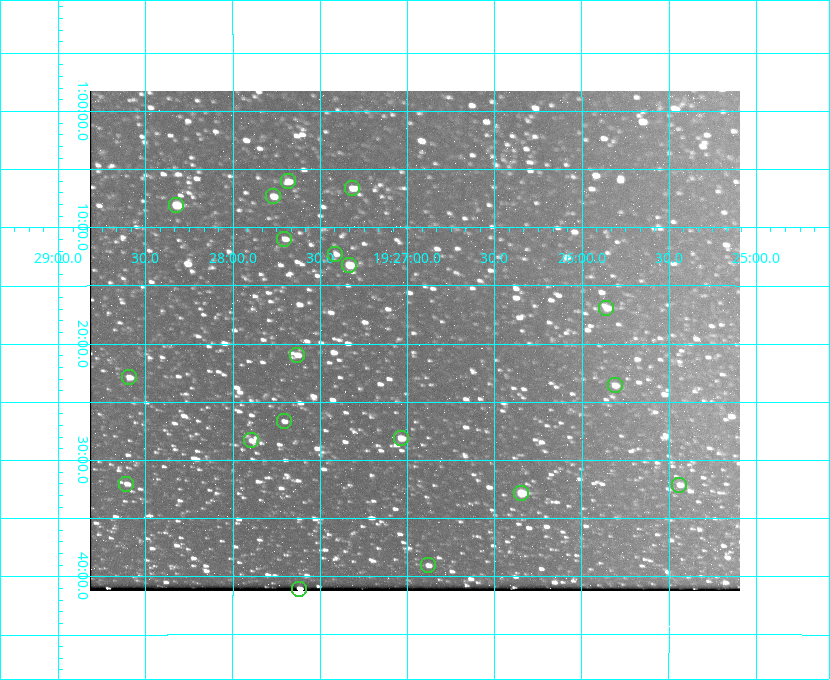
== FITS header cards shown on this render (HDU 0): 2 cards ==
NAXIS1  =                  650 / Width of table row in bytes
NAXIS2  =                  500 / Number of rows in table

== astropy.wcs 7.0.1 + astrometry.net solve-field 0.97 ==
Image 650 x 500 px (HDU 0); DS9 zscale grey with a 90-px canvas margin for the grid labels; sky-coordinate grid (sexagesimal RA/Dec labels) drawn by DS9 from the SOLVED WCS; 19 Tycho-2 reference stars matched to detected sources circled (green)
Header WCS: none
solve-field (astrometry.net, Tycho-2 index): SOLVED blind (the file carries no WCS)
Solved WCS: RA---TAN-SIP/DEC--TAN-SIP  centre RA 19:26:57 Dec +01:20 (291.74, +1.33 deg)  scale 5.16 arcsec/px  FOV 55.9' x 43.0'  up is +180 deg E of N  parity flipped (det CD > 0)
(file carries no celestial WCS; the grid is the blind solution)
Tycho-2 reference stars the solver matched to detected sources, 19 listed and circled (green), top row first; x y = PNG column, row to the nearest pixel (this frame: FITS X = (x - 90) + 1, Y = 500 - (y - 91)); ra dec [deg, ICRS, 3 dp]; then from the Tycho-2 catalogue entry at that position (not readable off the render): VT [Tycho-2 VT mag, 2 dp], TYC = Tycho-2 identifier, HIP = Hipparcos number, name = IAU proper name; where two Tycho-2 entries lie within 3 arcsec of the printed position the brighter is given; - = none
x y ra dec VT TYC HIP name
288 181 291.921 +1.101 10.89 465-1942-1 - -
352 188 291.829 +1.111 10.78 465-2030-1 - -
273 196 291.942 +1.122 10.76 465-1161-1 - -
176 205 292.081 +1.135 10.24 465-979-1 - -
284 239 291.926 +1.184 11.49 465-1994-1 - -
335 254 291.853 +1.206 11.17 465-1444-1 - -
349 265 291.833 +1.221 9.77 465-1968-1 - -
606 308 291.465 +1.282 11.06 465-140-1 - -
297 355 291.908 +1.350 10.94 465-1840-1 - -
129 377 292.148 +1.381 10.77 465-611-1 - -
615 385 291.453 +1.393 11.17 465-261-1 - -
284 421 291.927 +1.444 11.17 465-873-1 - -
401 438 291.759 +1.468 10.00 465-530-1 - -
251 440 291.973 +1.472 10.69 465-577-1 - -
126 484 292.152 +1.534 10.91 465-857-1 - -
679 485 291.360 +1.535 11.71 465-397-1 - -
521 493 291.587 +1.547 9.51 465-596-1 - -
428 565 291.720 +1.651 11.47 465-675-1 - -
299 589 291.905 +1.685 9.70 465-808-1 - -